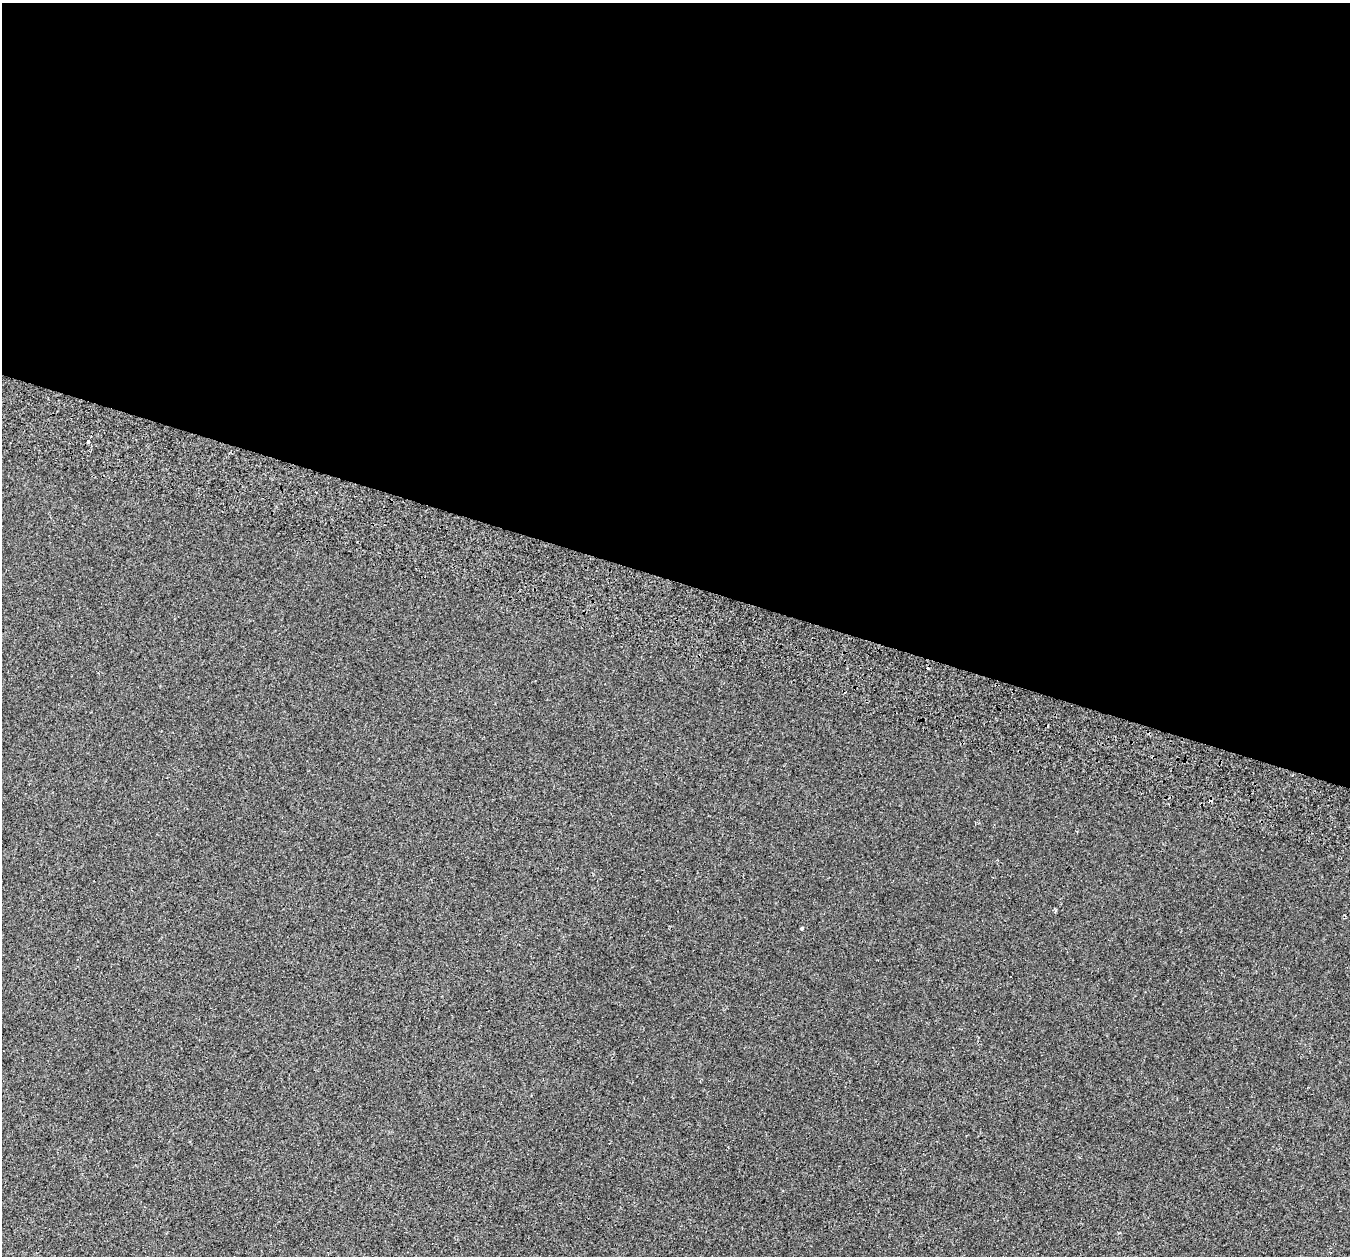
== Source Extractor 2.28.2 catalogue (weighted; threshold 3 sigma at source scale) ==
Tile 3 of 4 x 4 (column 3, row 1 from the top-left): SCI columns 2796-4143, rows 4156-5409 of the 5583 x 5743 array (HDU 1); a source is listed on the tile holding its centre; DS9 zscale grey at full resolution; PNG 1352 x 1258 px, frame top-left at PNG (2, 3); no overlay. Shown black and unused: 46% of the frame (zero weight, under 2 of 3 exposures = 7% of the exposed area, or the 3 px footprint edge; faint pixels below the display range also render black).
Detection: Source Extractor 2.28.2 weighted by HDU 2 'WHT'; one run over the whole footprint, this tile lists its part. Background 2.12e-04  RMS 0.0045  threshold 0.0204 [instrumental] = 3 sigma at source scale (4.5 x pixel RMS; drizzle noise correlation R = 1.50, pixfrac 1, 0.0396/0.0396 arcsec/px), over >= 5 px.
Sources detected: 6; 3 cosmic-ray / hot-pixel residue — not listed; the other 3 listed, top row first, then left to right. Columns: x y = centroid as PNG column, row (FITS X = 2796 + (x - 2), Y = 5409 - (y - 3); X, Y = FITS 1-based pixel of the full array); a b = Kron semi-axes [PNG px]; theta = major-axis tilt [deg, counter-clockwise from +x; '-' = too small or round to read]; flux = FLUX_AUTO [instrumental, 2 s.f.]
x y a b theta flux
88 442 3 3 - 11
1056 909 4 3 - 0.62
802 928 4 3 - 0.4